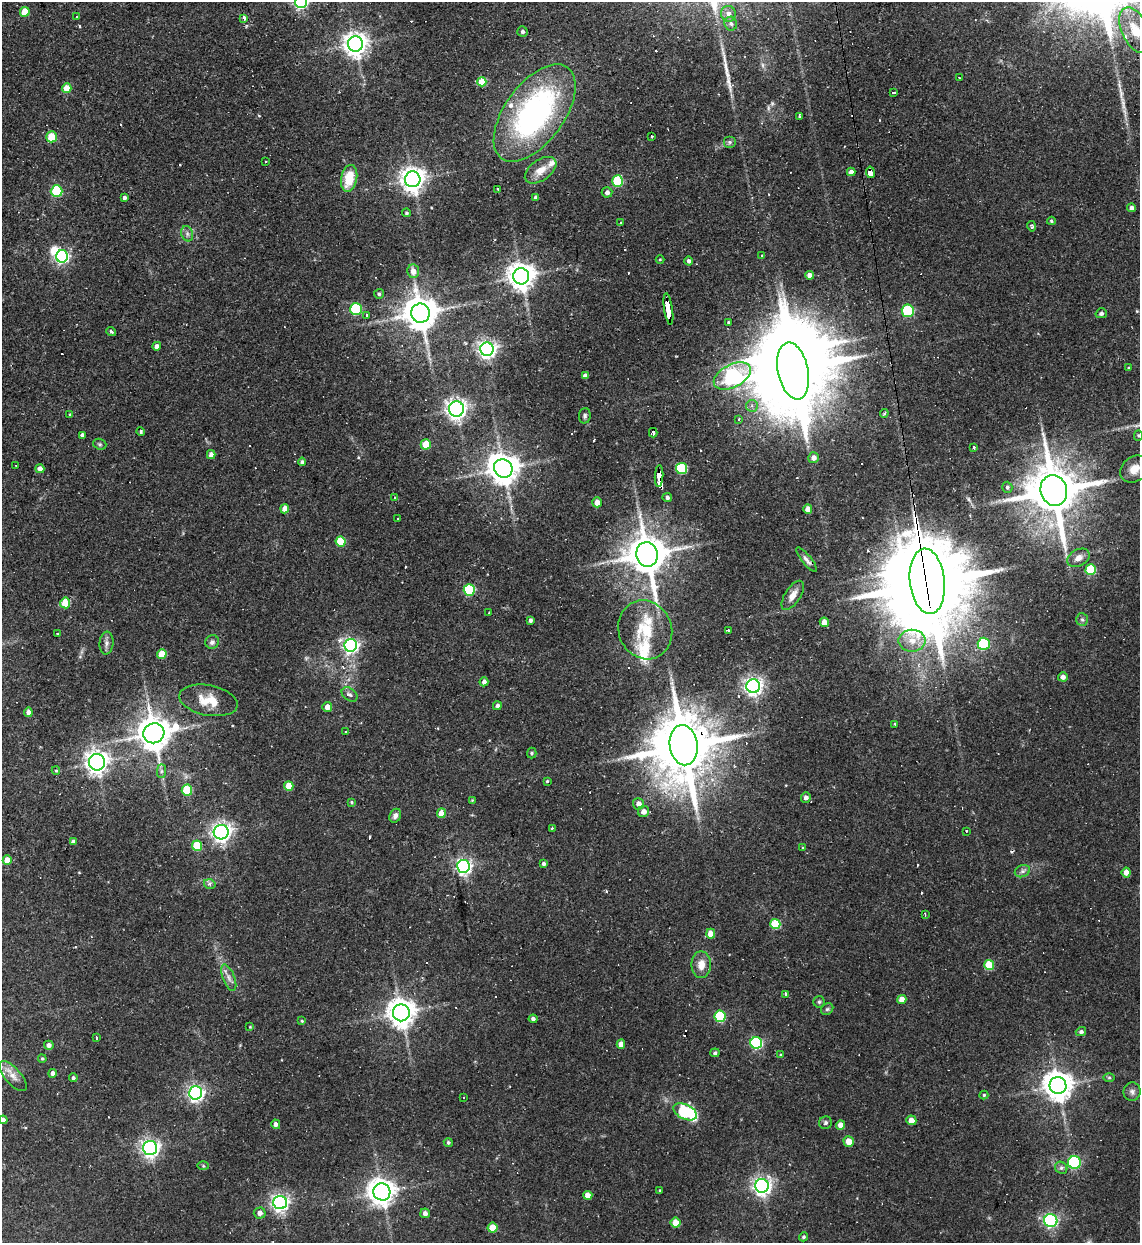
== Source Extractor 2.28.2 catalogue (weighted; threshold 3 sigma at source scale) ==
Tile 11 of 4 x 4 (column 3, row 3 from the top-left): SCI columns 2531-3668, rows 1242-2482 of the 4944 x 4963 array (HDU 1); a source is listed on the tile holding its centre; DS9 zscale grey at full resolution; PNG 1142 x 1245 px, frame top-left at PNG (2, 2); each listed source drawn as its Kron ellipse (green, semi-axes under 4 px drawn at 4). Shown black and unused: <1% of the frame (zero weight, under 2 of 3 exposures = <1% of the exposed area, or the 3 px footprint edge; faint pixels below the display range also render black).
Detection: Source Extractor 2.28.2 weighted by HDU 2 'WHT'; one run over the whole footprint, this tile lists its part. Background 0.0631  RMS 0.0059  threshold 0.0265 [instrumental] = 3 sigma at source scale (4.5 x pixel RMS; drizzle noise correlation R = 1.50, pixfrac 1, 0.05/0.05 arcsec/px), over >= 5 px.
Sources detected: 240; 5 inside a brighter object's white glare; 26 cosmic-ray / hot-pixel residue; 1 long thin detection or spike segment (spike, bleed or trail) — neither listed nor drawn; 5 inside a brighter listed object's ellipse — not listed separately; the other 203 listed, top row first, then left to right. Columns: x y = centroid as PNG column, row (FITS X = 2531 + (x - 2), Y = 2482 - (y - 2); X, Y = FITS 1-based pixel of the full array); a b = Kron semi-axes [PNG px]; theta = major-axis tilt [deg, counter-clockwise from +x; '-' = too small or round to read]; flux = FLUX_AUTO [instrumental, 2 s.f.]
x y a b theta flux
301 2 6 6 - 120
25 12 5 5 - 10
728 14 8 7 - 3
77 17 3 2 - 1.1
244 18 4 3 - 9.8
731 24 7 6 - 1.6
1135 30 24 13 -65 14
522 32 5 5 - 1.2
355 44 7 7 - 520
959 77 3 2 - 0.41
482 82 4 4 - 16
67 88 5 4 - 9.7
894 93 3 2 - 1.2
535 113 56 29 54 140
800 116 3 3 - 6.1
652 136 3 3 - 1.4
51 137 5 5 - 19
730 142 6 6 - 1.4
266 161 3 2 - 0.72
541 170 18 10 35 7.6
851 172 4 4 - 2.8
870 172 6 4 -81 27
349 178 13 8 78 15
413 179 8 7 - 540
618 181 6 5 - 39
498 190 3 3 - 1.2
57 191 6 6 - 35
607 192 5 5 - 2.4
535 197 4 4 - 1.4
124 198 3 3 - 1.7
1132 208 4 4 - 2
406 213 4 4 - 0.92
1051 221 4 4 - 0.83
620 222 3 3 - 2
1032 226 5 4 - 1.2
187 234 8 5 -70 1.7
62 256 6 6 - 130
761 256 3 3 - 1.2
660 259 4 3 - 0.5
689 261 4 4 - 1.5
413 271 7 6 - 4.2
810 275 4 4 - 3.4
521 276 8 8 - 730
379 294 5 5 - 0.97
356 309 6 6 - 42
668 309 16 3 -81 140
908 311 6 6 - 42
420 313 9 9 - 1400
1101 313 6 5 - 1.5
367 315 3 3 - 2.6
728 322 3 3 - 0.83
111 331 5 3 - 1.2
157 346 4 4 - 2.7
487 349 7 6 - 250
1129 368 4 3 - 0.62
793 371 29 15 -78 8500
585 375 4 4 - 1.9
732 376 20 11 28 160
752 406 6 6 - 1.7
456 409 7 7 - 320
884 413 4 3 - 1.1
70 414 4 3 - 0.57
585 416 8 6 85 1.4
739 419 4 3 - 1.1
140 432 4 3 - 3.8
653 433 5 3 - 12
82 435 4 4 - 1.4
1138 435 5 4 - 0.77
100 444 7 5 -20 1
426 444 5 5 - 14
974 448 4 3 - 1.3
211 455 4 4 - 3.1
814 458 5 5 - 3.4
302 462 4 4 - 1.7
16 465 2 2 - 0.45
503 468 10 8 -46 1000
682 468 5 5 - 43
40 469 4 4 - 3.6
1134 469 15 12 40 7.1
659 476 11 4 88 83
1007 487 5 5 - 1.1
1054 490 15 13 -74 3500
395 498 3 3 - 0.77
667 498 5 4 - 1.7
597 502 5 4 - 4.9
285 509 4 4 - 4.7
808 509 4 4 - 5.4
398 518 3 3 - 1.2
340 542 5 5 - 21
647 554 12 10 -77 2000
1079 558 12 8 28 4.1
807 560 15 4 -51 2.3
1091 570 5 5 - 29
927 581 33 17 -84 12000
469 590 6 5 - 41
793 595 16 7 57 5
65 603 5 5 - 15
489 613 3 2 - 0.63
1082 619 6 6 - 1.3
530 620 4 3 - 1.6
824 622 5 4 - 5.9
645 630 30 26 -67 23
728 630 3 3 - 1.3
57 634 3 2 - 0.76
912 641 13 11 0 7.2
212 642 7 6 - 2.2
106 643 11 7 86 2.5
984 644 6 6 - 39
351 645 6 6 - 190
162 654 5 4 - 12
1063 677 5 4 - 2.7
484 682 4 4 - 2.1
753 686 7 7 - 280
350 694 9 6 -36 1.7
208 700 29 15 -11 14
497 706 4 4 - 1.9
327 707 5 5 - 4.2
28 712 4 4 - 2.8
895 724 3 2 - 1.5
345 732 2 2 - 0.45
154 733 10 10 - 1300
684 745 20 14 -82 5500
532 753 5 4 - 0.8
97 762 8 8 - 410
56 770 4 4 - 1
161 771 7 4 90 1.5
547 781 4 3 - 0.68
289 786 5 4 - 9.8
187 790 5 5 - 23
806 798 5 5 - 2.4
472 800 4 4 - 0.48
351 802 4 3 - 0.73
639 804 6 5 - 3.9
644 811 6 5 - 3.9
441 813 5 4 - 6.3
395 816 7 5 62 2.4
552 828 4 3 - 0.62
966 831 3 2 - 1.1
221 832 7 7 - 270
73 842 4 4 - 1.6
197 846 5 5 - 20
803 848 3 3 - 1.3
7 860 4 4 - 6.8
544 864 4 4 - 1.7
463 866 6 6 - 210
1022 871 8 6 20 1.9
1126 872 5 4 - 3.9
210 884 6 5 - 1.8
925 914 3 3 - 0.68
775 924 5 5 - 35
711 934 5 4 - 6.9
701 965 13 10 -90 6.2
989 965 5 5 - 16
229 978 14 6 -68 3.3
785 994 3 3 - 12
902 999 4 4 - 6.1
819 1002 5 5 - 1
827 1009 7 5 44 1.2
401 1013 8 8 - 730
720 1016 5 5 - 37
533 1019 4 4 - 1.9
302 1021 4 3 - 0.66
250 1027 4 3 - 0.48
1081 1032 5 4 - 1.5
96 1038 3 3 - 2.2
756 1043 6 6 - 79
621 1044 4 4 - 4.4
49 1045 5 4 - 2.3
715 1053 5 4 - 1.2
781 1055 4 4 - 0.68
42 1059 4 3 - 0.81
53 1073 4 4 - 2.5
13 1076 18 8 -48 5.5
73 1078 4 4 - 1.4
1109 1078 6 4 0 0.82
1058 1086 8 8 - 850
1132 1092 9 8 - 2.3
196 1093 6 6 - 210
984 1095 4 4 - 0.78
464 1097 3 2 - 0.7
685 1112 12 7 -26 46
3 1120 4 4 - 1.6
911 1120 5 5 - 5.7
826 1123 6 6 - 1.3
276 1124 5 4 - 2.4
840 1125 5 4 - 5.5
849 1141 5 5 - 6.3
448 1142 4 4 - 1.2
150 1148 7 7 - 230
1074 1162 6 6 - 69
203 1166 6 4 -2 0.74
1061 1168 6 5 - 1.3
762 1186 7 7 - 280
659 1190 3 2 - 0.72
382 1192 8 8 - 620
588 1195 5 4 - 4.2
280 1203 7 6 - 250
260 1213 6 5 - 3
425 1213 5 5 - 2.2
1051 1220 7 6 - 120
676 1223 5 5 - 8
493 1228 5 5 - 11
804 1237 4 4 - 1.1
Overlapping masked pixels (flux is a lower limit): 6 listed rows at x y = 870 172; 668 309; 659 476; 1054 490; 927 581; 684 745
Isophote crosses this tile's border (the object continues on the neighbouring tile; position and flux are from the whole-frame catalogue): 3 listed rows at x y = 301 2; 1135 30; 3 1120